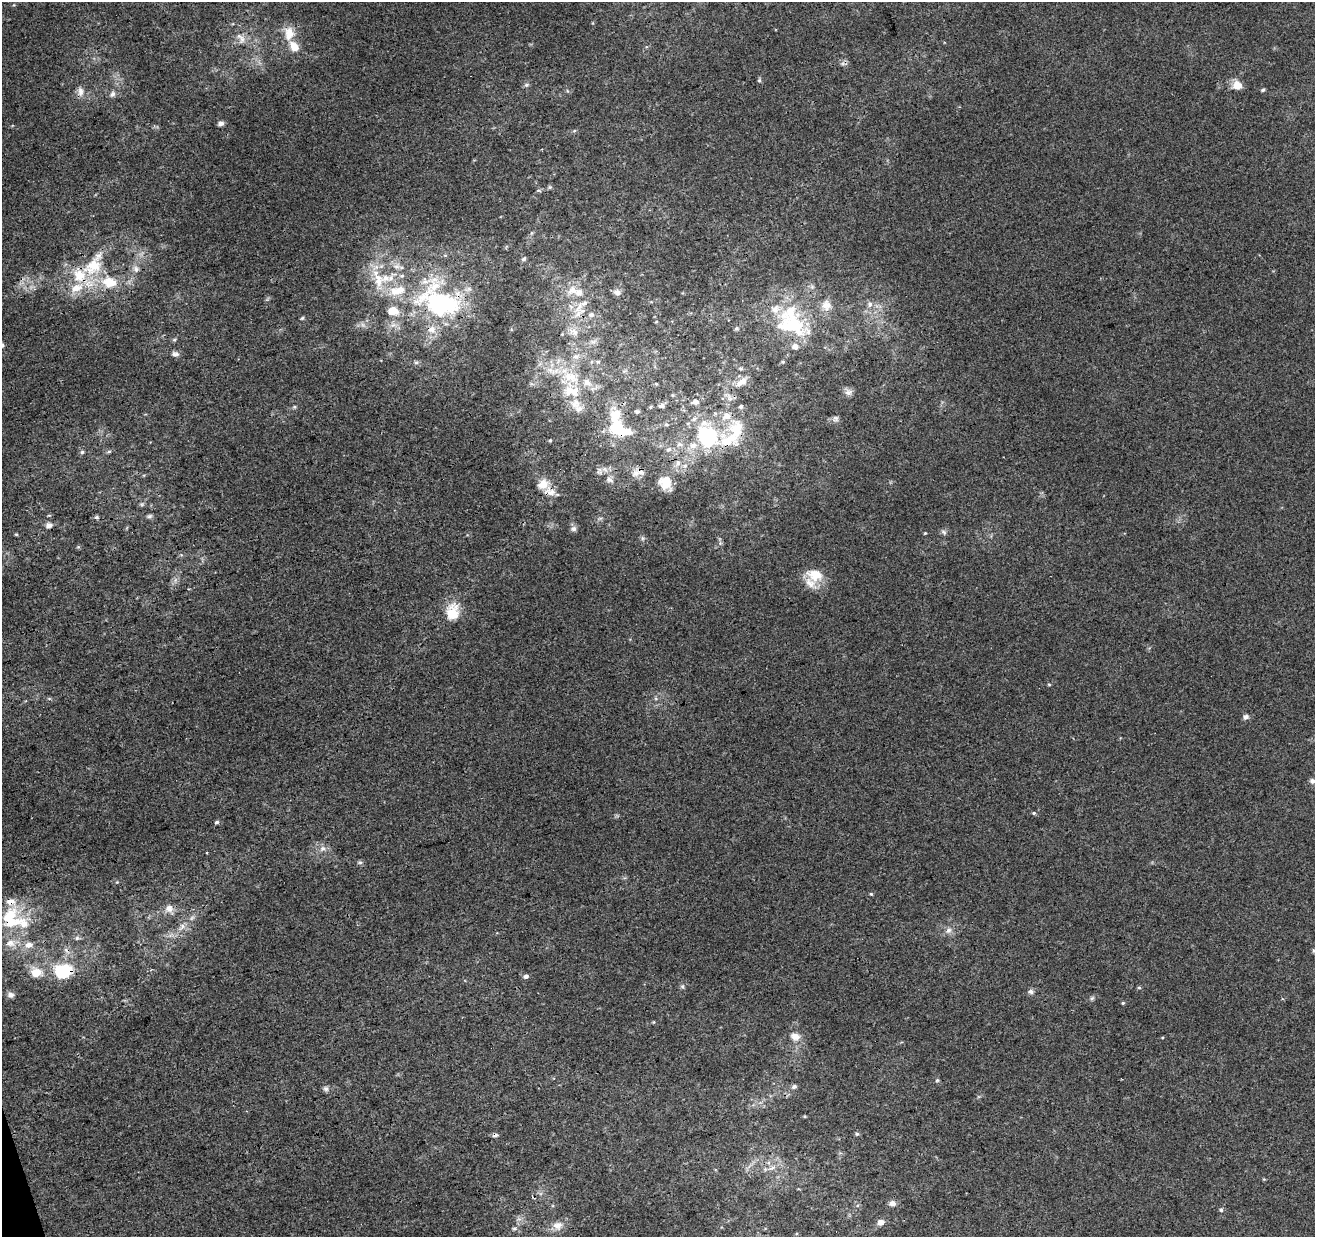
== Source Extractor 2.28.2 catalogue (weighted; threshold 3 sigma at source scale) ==
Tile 7 of 4 x 4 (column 3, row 2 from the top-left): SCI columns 2683-3995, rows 2596-3830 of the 5363 x 5139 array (HDU 1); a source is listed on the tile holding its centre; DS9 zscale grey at full resolution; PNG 1317 x 1239 px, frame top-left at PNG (2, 2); no overlay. Shown black and unused: <1% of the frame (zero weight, under 3 of 4 exposures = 5% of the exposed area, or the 3 px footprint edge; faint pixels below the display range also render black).
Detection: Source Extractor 2.28.2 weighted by HDU 2 'WHT'; one run over the whole footprint, this tile lists its part. Background 0.00135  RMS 0.0036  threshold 0.0163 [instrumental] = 3 sigma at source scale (4.5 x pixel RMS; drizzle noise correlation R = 1.50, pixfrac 1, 0.0396/0.0396 arcsec/px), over >= 5 px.
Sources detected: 147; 1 too faint to see at this stretch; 3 inside a brighter object's white glare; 1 cosmic-ray / hot-pixel residue — not listed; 30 inside a brighter listed object's ellipse — not listed separately; the other 112 listed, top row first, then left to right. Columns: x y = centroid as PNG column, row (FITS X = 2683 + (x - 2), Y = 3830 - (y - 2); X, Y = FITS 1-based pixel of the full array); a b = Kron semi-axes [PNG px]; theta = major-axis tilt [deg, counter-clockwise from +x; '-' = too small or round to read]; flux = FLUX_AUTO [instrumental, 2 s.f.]
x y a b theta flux
289 34 20 13 89 6
242 39 13 8 76 2.7
759 80 5 5 - 0.54
526 85 7 5 16 0.75
1237 85 11 9 -19 4.2
1263 90 5 4 - 0.52
80 91 14 8 -84 2.2
113 94 9 6 64 1.3
220 123 7 5 14 1.2
574 131 6 4 19 0.45
550 187 6 4 44 0.53
539 191 6 3 -20 0.45
524 259 7 5 40 0.68
94 265 42 22 55 19
136 269 9 8 - 1.7
378 280 21 13 -83 8.5
110 282 23 17 -10 11
572 290 15 12 34 4.2
617 292 10 7 -14 1.6
870 304 7 7 - 1.5
826 305 14 14 - 3.6
579 307 22 8 63 4.6
440 308 91 39 -55 59
393 311 16 13 -7 5.7
591 315 8 7 - 1.3
302 318 5 4 - 0.46
656 322 4 3 - 0.3
792 324 53 31 -24 29
736 329 5 5 - 0.67
574 332 13 9 -13 3
174 340 6 4 18 0.49
593 342 9 6 17 1.4
2 345 5 4 - 1.1
175 354 11 7 -12 1.3
576 356 10 8 22 2.2
598 361 6 4 19 0.55
416 362 7 4 0 0.69
783 362 5 4 - 0.48
571 377 28 16 -21 14
742 382 16 8 38 3.2
656 384 5 4 - 0.4
848 392 11 9 13 1.5
695 402 10 6 6 1.8
576 403 16 15 - 5
661 406 8 6 10 1.1
294 407 5 5 - 0.47
637 412 5 5 - 0.79
835 418 8 8 - 1.1
666 425 6 5 - 0.65
618 428 13 12 - 14
736 429 26 21 -82 12
708 436 30 26 -54 29
550 440 4 3 - 0.42
679 444 8 7 - 1.6
669 449 8 7 - 1.3
109 451 6 4 1 0.53
82 452 5 5 - 0.59
678 463 9 7 -82 2.1
600 471 10 7 -82 1.3
636 473 14 9 28 2.7
610 480 9 7 -35 1.3
665 482 17 15 -69 6.2
543 484 15 12 34 4.7
142 504 6 5 - 0.63
150 516 7 5 16 0.79
96 517 6 5 - 0.67
49 525 7 6 - 1.8
573 529 8 7 - 1.2
944 532 9 6 -41 0.88
925 533 4 3 - 0.31
16 534 6 3 0 0.39
642 538 6 4 -71 0.62
815 575 24 17 -17 7.2
452 612 24 17 88 8.3
1049 685 5 3 - 0.38
1245 717 7 6 - 1.3
1312 781 8 7 - 1.3
1034 813 5 4 - 0.53
217 822 6 4 17 0.71
323 848 8 7 - 1.6
360 862 6 5 - 0.67
117 882 5 3 - 0.34
871 894 4 4 - 0.41
169 909 13 11 33 2.9
10 919 35 30 -81 20
182 927 12 6 57 2.1
948 930 8 7 - 1.6
77 938 6 4 46 0.6
1314 951 6 4 -46 0.49
63 971 19 15 6 16
36 973 15 11 5 5.2
526 976 6 5 - 1
682 986 7 6 - 0.71
1139 987 5 3 - 0.44
1031 992 8 6 8 1.2
11 995 9 7 -18 1.3
1092 998 7 5 46 0.68
1123 1003 4 4 - 0.42
653 1022 4 3 - 0.27
795 1037 13 10 -26 3.2
937 1080 6 4 43 0.49
794 1086 7 5 24 0.98
326 1089 8 6 -64 1
805 1116 5 3 - 0.38
857 1134 6 5 - 0.55
495 1135 7 5 21 0.93
773 1167 9 5 30 1.3
892 1203 8 8 - 1.6
1221 1210 5 4 - 0.61
881 1222 8 7 - 1.9
558 1225 14 12 2 3.4
514 1228 6 4 0 0.61
Overlapping masked pixels (flux is a lower limit): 8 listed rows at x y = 579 307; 440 308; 618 428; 736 429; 708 436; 10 919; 63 971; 495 1135
Isophote crosses this tile's border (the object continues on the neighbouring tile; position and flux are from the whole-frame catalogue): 2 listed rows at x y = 2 345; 1314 951